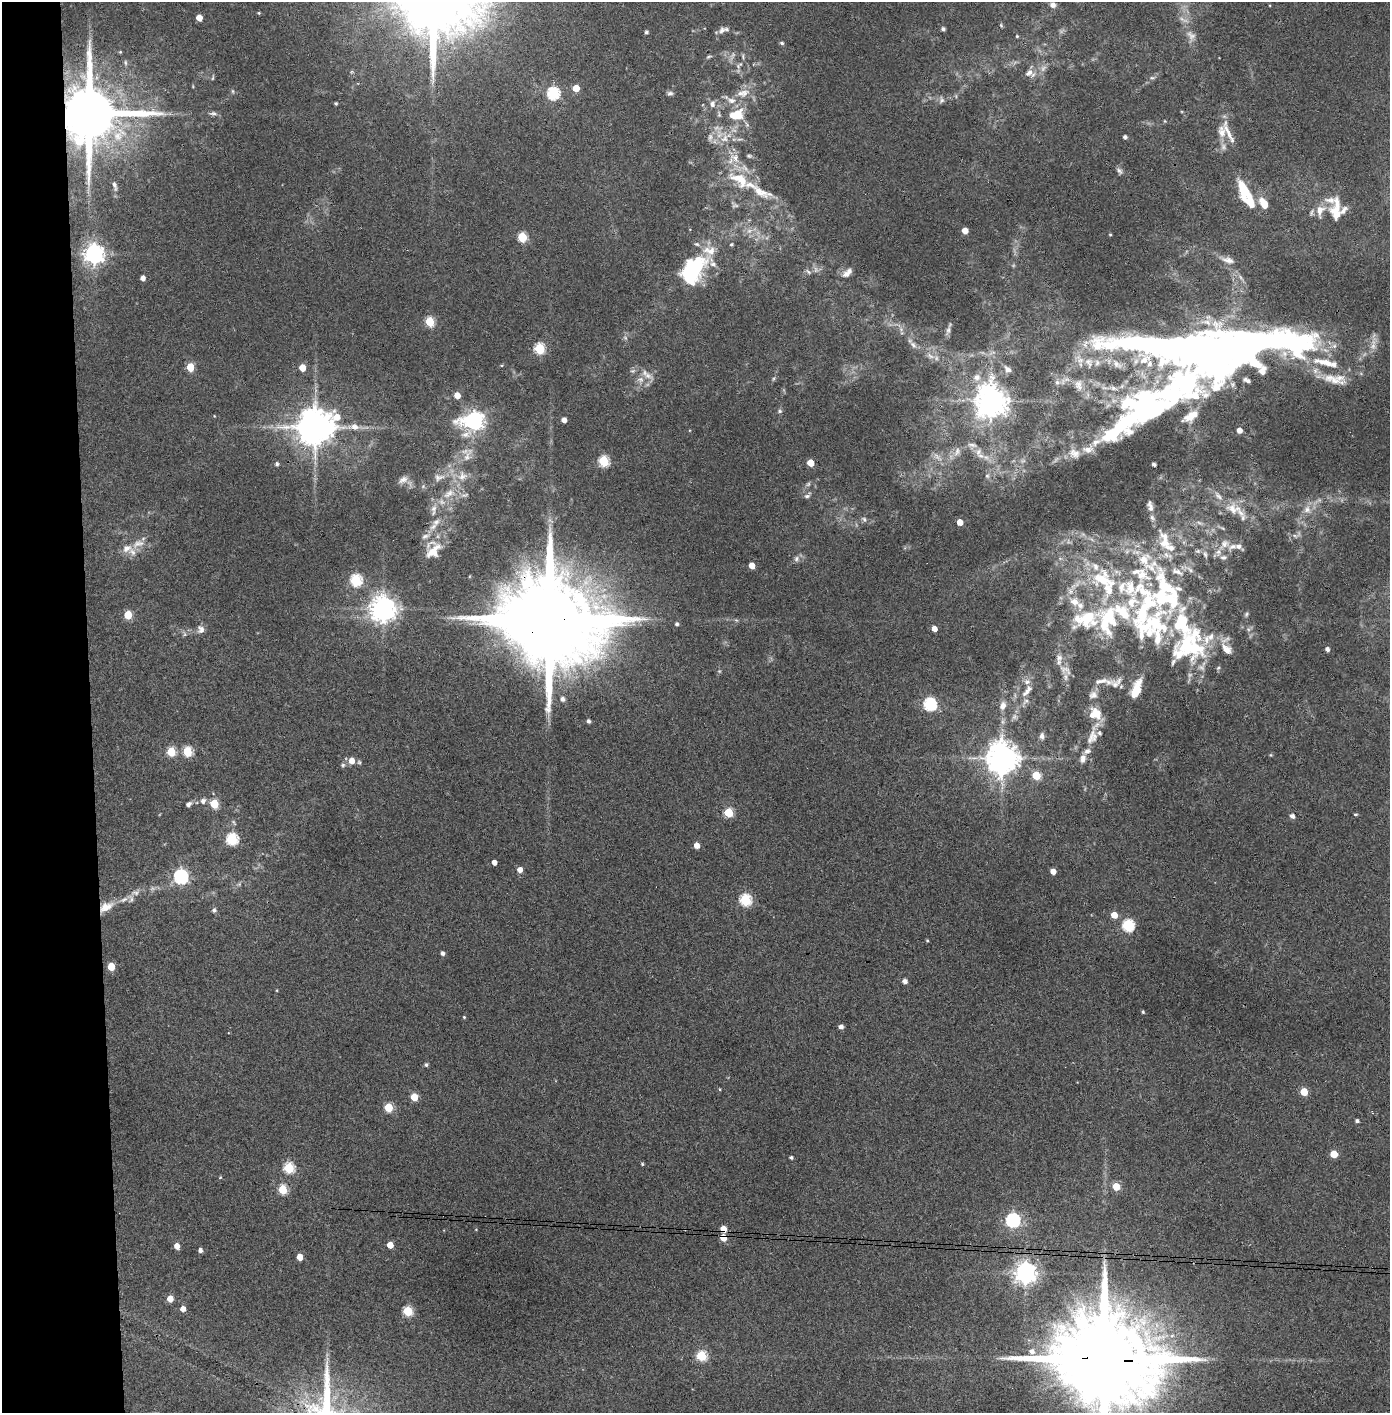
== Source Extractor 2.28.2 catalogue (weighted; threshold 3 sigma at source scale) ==
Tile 4 of 3 x 3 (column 1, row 2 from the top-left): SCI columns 80-1467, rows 1415-2825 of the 4323 x 4241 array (HDU 1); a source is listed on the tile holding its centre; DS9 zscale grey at full resolution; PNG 1392 x 1415 px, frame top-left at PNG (2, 2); no overlay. Shown black and unused: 7% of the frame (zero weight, under 3 of 4 exposures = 6% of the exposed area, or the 3 px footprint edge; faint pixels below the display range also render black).
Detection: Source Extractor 2.28.2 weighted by HDU 2 'WHT'; one run over the whole footprint, this tile lists its part. Background 0.0843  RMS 0.0065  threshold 0.0293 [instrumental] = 3 sigma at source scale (4.5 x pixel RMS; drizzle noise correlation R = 1.50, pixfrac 1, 0.05/0.05 arcsec/px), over >= 5 px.
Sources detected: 282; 11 too faint to see at this stretch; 3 inside a brighter object's white glare — not listed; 68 inside a brighter listed object's ellipse — not listed separately; the other 200 listed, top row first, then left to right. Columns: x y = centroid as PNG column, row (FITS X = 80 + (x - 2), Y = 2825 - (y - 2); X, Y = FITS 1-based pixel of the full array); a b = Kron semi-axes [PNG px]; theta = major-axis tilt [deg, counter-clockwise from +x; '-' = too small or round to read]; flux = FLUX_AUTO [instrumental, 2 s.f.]
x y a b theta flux
1053 5 6 6 - 3.3
259 13 4 4 - 0.67
199 18 5 4 - 8.2
1001 25 5 4 - 0.81
943 29 4 3 - 1.7
722 30 11 7 49 2.7
646 32 4 3 - 1.6
1191 35 15 10 -50 4.9
1017 36 4 3 - 0.72
782 43 5 4 - 1.2
120 52 4 4 - 0.66
709 57 8 4 22 1.1
125 62 8 5 -84 1.2
739 65 13 5 42 2.5
1029 73 13 9 35 4.3
213 78 7 3 76 0.76
1152 78 6 4 0 1.1
576 88 5 5 - 12
233 91 6 4 -89 0.8
553 93 6 6 - 88
670 93 8 5 -1 1.6
743 93 20 10 12 8.4
941 100 9 6 85 1.8
336 103 3 3 - 0.89
712 104 9 8 - 3.1
89 113 16 14 -3 7000
213 113 10 5 -2 1.8
736 115 21 14 17 16
1165 121 4 4 - 0.61
1222 131 19 11 -84 7.1
710 137 10 6 75 2.4
1125 137 4 3 - 1.7
724 138 14 9 45 6.8
749 156 7 5 -1 1.2
735 158 16 11 -55 8.5
1119 171 10 5 -52 1.9
739 179 32 15 -34 23
115 186 14 6 -74 2.5
1244 189 24 10 -60 20
1263 203 12 7 -60 9.9
1336 210 35 16 -76 18
965 231 5 4 - 7.5
1110 235 4 2 - 0.57
522 237 5 5 - 34
709 250 43 20 57 25
94 254 7 7 - 410
1228 260 16 7 -13 4.1
808 272 7 5 -37 1.4
847 273 16 7 43 4.1
689 274 24 16 -79 36
143 278 4 4 - 3.7
430 322 5 5 - 35
948 330 12 6 83 2.3
913 345 14 6 -43 3
539 349 6 5 - 53
1194 351 150 31 -6 670
930 356 13 6 -30 3.7
1089 363 17 11 -68 8.5
502 365 5 3 - 0.63
190 367 5 5 - 23
302 368 5 5 - 10
1008 369 10 6 -45 2.8
648 376 14 7 -29 4.4
977 377 11 10 - 4.4
774 378 6 4 71 0.89
640 379 10 8 0 3.7
1332 379 39 11 -17 14
1057 382 7 6 - 2.4
1079 385 17 11 -79 6.4
1178 389 143 56 30 270
457 395 5 4 - 7.9
991 401 10 9 - 1100
780 411 6 5 - 1.2
564 420 4 4 - 4.2
474 421 9 8 - 280
315 427 11 10 - 2000
354 427 13 7 -4 5.4
1240 430 4 4 - 4.7
972 445 14 6 -9 2.7
957 452 13 7 68 3.9
978 452 11 7 63 3.2
467 457 15 8 66 5.3
604 461 6 5 - 50
810 463 5 5 - 10
277 464 4 4 - 1.6
1154 464 4 3 - 2.1
462 476 15 13 47 8.1
987 476 6 5 - 1.2
439 477 16 10 8 5.7
403 480 14 8 29 3.7
808 484 7 5 45 1.4
449 494 20 10 32 9.9
465 495 12 5 18 2
807 496 9 5 8 1.7
1150 506 17 8 -77 3.6
1233 509 24 16 -15 14
1307 509 11 10 - 5.1
434 510 18 7 85 5.4
864 519 8 5 -57 1.7
960 522 5 4 - 8.1
1294 535 8 3 -19 1.4
138 544 19 9 19 6.5
1224 544 16 10 47 6.5
1239 546 8 7 - 2.7
433 550 27 18 55 15
1198 551 7 6 - 1.5
1205 554 11 5 -73 2.1
1223 557 9 6 10 2.3
796 559 7 7 - 2.1
752 565 5 4 - 7.9
1190 570 11 5 -47 2.6
356 580 6 6 - 69
1103 580 43 18 -19 36
1070 591 9 8 - 3.3
1144 608 91 38 74 120
383 609 8 8 - 780
1246 614 7 5 44 1.2
128 615 5 5 - 23
548 619 30 21 -10 22000
1086 619 46 23 11 39
677 624 4 4 - 1.6
201 629 11 9 -67 3.3
934 629 4 4 - 5.6
1187 647 57 36 81 69
1226 649 20 11 -48 8.6
1327 649 4 4 - 2.5
1059 658 10 9 - 3.8
1065 670 20 9 -28 4.7
1101 681 23 7 8 5.4
1027 691 20 7 50 5.2
1093 695 11 10 - 3.2
562 699 5 5 - 2.5
930 704 6 6 - 95
1003 706 10 7 73 4.5
1095 714 15 14 - 12
1014 717 9 5 65 2.2
588 721 4 4 - 1.8
1042 736 9 6 88 2.3
1092 737 21 13 66 9.5
171 752 5 5 - 30
187 752 5 5 - 39
1271 755 5 3 - 0.62
1002 758 9 9 - 1300
1083 758 11 7 74 3.3
352 761 6 5 - 6.7
343 765 6 6 - 1.2
1036 775 5 5 - 24
203 801 8 7 - 2.5
189 804 7 5 36 2.1
214 804 5 5 - 30
728 813 5 5 - 32
1355 814 4 4 - 0.91
1292 816 5 5 - 2.6
232 839 6 6 - 68
697 845 5 4 - 5.7
494 862 4 4 - 4
520 870 4 4 - 4.8
1053 871 4 4 - 5.3
181 877 6 6 - 140
239 884 5 5 - 1
135 893 12 6 0 2.9
124 899 13 5 28 3.3
745 900 6 6 - 64
106 907 19 10 28 8.5
214 910 5 5 - 1.8
1114 915 5 5 - 8.4
1128 925 6 6 - 77
927 940 3 3 - 0.63
442 953 4 4 - 2.1
111 967 5 5 - 16
905 981 4 4 - 3.2
1143 1012 4 3 - 0.87
464 1017 4 4 - 0.63
841 1027 4 4 - 2.7
426 1065 5 4 - 1.3
1304 1092 5 5 - 18
414 1097 5 5 - 15
388 1108 5 5 - 28
1357 1121 4 4 - 1.5
1334 1154 5 5 - 13
791 1157 3 3 - 1.3
642 1164 3 3 - 0.77
289 1168 6 5 - 52
220 1177 4 4 - 0.61
1116 1186 5 5 - 15
283 1190 5 5 - 33
1013 1220 6 6 - 140
685 1229 3 2 - 0.69
723 1229 5 4 - 8.1
723 1237 5 4 - 12
390 1245 5 4 - 9.3
177 1246 5 4 - 5.7
200 1250 4 4 - 2.4
300 1257 5 4 - 9.1
1025 1273 7 7 - 480
170 1299 5 4 - 8
183 1309 5 5 - 4.6
408 1311 5 5 - 36
701 1356 5 5 - 45
1104 1359 33 21 -6 21000
Overlapping masked pixels (flux is a lower limit): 8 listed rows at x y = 89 113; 1194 351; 548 619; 106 907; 685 1229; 723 1229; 723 1237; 1104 1359
Isophote crosses this tile's border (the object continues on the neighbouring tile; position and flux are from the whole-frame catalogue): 2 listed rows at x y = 1194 351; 1104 1359